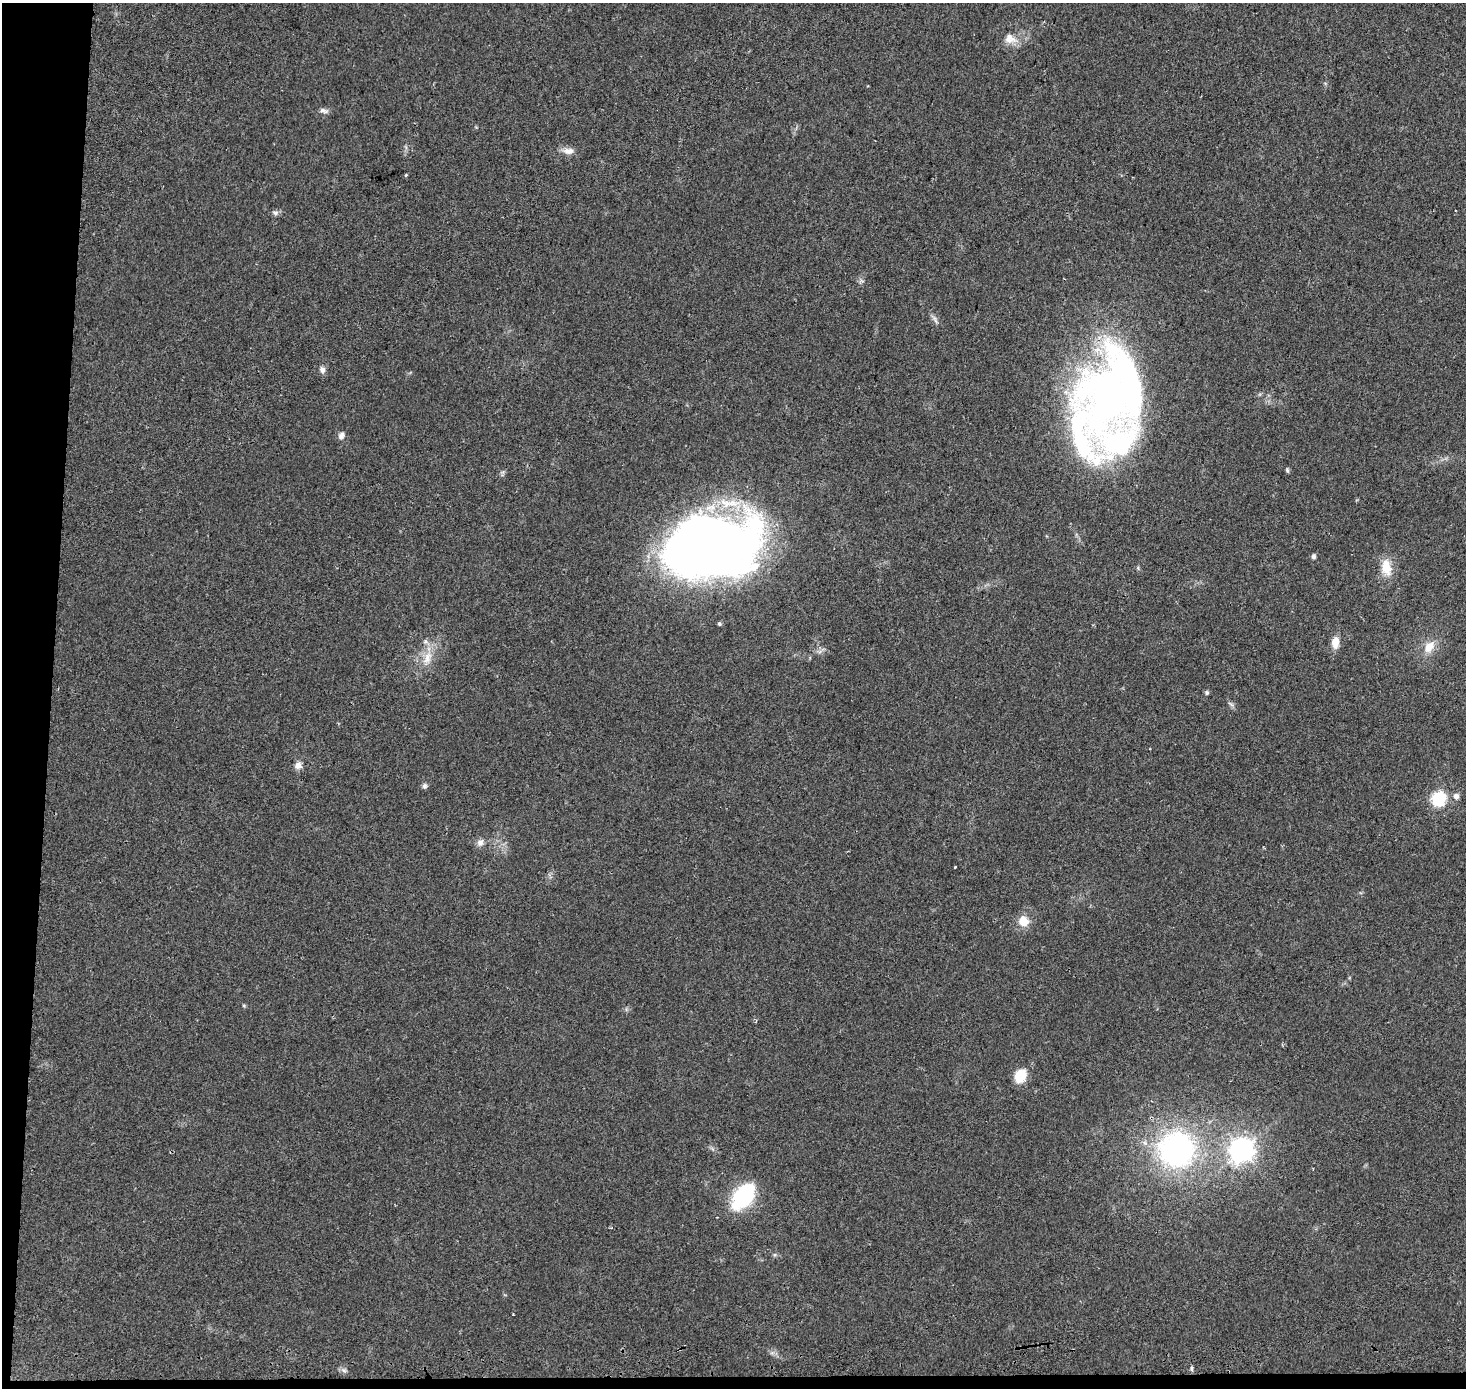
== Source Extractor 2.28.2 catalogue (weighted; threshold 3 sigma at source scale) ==
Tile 7 of 3 x 3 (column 1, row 3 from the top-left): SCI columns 9-1472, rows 288-1673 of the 4401 x 4707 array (HDU 1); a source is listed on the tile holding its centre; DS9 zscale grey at full resolution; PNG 1468 x 1390 px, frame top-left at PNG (2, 3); no overlay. Shown black and unused: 4% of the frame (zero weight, under 2 of 3 exposures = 2% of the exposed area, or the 3 px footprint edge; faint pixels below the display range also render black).
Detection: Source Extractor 2.28.2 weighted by HDU 2 'WHT'; one run over the whole footprint, this tile lists its part. Background 0.0468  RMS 0.0074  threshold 0.0335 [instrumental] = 3 sigma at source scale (4.5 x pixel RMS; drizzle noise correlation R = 1.50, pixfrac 1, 0.0396/0.0396 arcsec/px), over >= 5 px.
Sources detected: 38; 3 inside a brighter object's white glare — not listed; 1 inside a brighter listed object's ellipse — not listed separately; the other 34 listed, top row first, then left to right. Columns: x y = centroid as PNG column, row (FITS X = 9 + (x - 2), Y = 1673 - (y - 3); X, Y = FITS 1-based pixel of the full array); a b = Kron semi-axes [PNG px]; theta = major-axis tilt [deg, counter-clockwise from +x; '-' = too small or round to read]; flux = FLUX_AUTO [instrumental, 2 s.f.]
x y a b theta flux
1010 39 20 13 -17 9.8
323 111 13 6 -7 3
568 151 17 8 -3 5.7
406 175 3 3 - 2.1
275 213 9 6 -10 2.2
861 281 8 5 15 1.6
935 319 18 4 -56 2.7
322 369 8 7 - 3.1
1107 399 104 63 -86 330
341 435 9 7 61 3.4
1287 470 7 4 -79 1.2
711 547 84 53 11 870
1313 557 6 5 - 2.1
1386 567 24 14 -80 14
719 624 5 5 - 1.2
1335 642 14 8 86 8.4
1429 647 20 12 55 11
427 658 26 11 74 14
1207 693 6 5 - 1.5
1232 705 8 5 -31 1.8
298 765 10 9 - 4.4
425 786 7 6 - 2
1456 796 7 6 - 3.6
1439 799 7 7 - 120
480 842 10 9 - 4
955 867 3 3 - 1.5
1024 921 14 13 - 11
244 1006 6 3 -19 0.85
1020 1076 12 9 64 22
1177 1149 37 36 - 170
1242 1150 9 8 - 650
744 1196 29 17 52 61
1192 1368 8 4 90 1.3
344 1370 7 5 -30 2.1